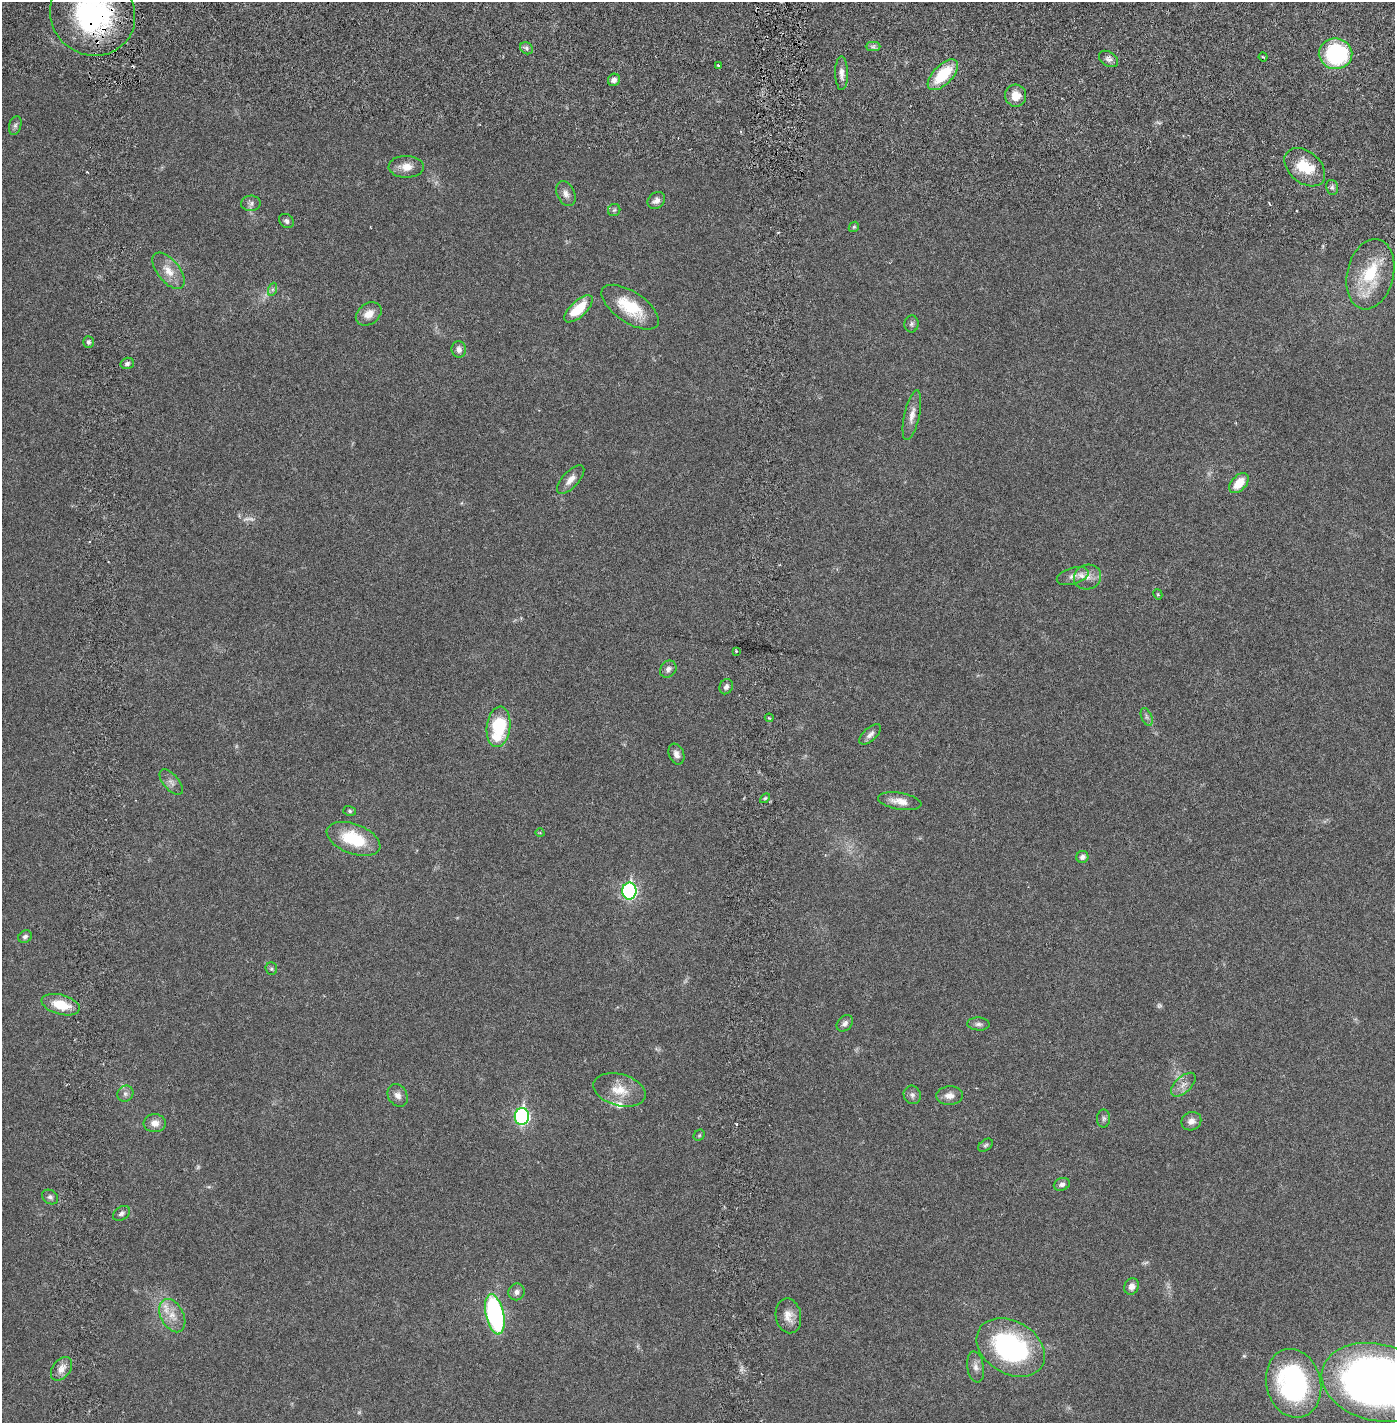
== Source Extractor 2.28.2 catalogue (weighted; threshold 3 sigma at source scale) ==
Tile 7 of 4 x 4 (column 3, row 2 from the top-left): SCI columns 2888-4280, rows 2930-4350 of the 5884 x 5856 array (HDU 1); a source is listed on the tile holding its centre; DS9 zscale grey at full resolution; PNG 1397 x 1425 px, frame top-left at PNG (2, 2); each listed source drawn as its Kron ellipse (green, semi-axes under 4 px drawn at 4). Shown black and unused: <1% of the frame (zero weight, under 2 of 6 exposures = <1% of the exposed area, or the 3 px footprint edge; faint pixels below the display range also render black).
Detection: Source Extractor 2.28.2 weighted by HDU 2 'WHT'; one run over the whole footprint, this tile lists its part. Background 0.0212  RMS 0.0033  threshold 0.0135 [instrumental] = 3 sigma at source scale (4.09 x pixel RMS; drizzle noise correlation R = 1.36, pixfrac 0.8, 0.05/0.05 arcsec/px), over >= 5 px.
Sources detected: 95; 7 too faint to see at this stretch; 1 inside a brighter object's white glare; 1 cosmic-ray / hot-pixel residue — neither listed nor drawn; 3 inside a brighter listed object's ellipse — not listed separately; the other 83 listed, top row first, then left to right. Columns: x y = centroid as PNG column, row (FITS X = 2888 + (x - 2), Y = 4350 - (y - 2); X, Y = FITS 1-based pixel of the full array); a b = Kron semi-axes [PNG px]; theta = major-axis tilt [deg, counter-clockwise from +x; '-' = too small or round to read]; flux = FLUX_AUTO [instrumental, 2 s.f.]
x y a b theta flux
93 14 43 41 -37 37
873 47 7 4 0 0.54
526 48 7 5 -37 0.49
1336 54 17 15 -7 21
1263 57 4 3 - 0.23
1108 59 10 7 -33 0.86
718 65 3 2 - 0.24
842 73 17 6 -89 1.4
943 75 19 9 46 8.4
614 80 6 6 - 0.9
1016 96 11 10 - 2.8
15 125 10 6 73 0.61
406 167 18 11 -1 2.2
1305 167 23 15 -40 5.3
1332 187 7 6 - 0.52
566 194 13 8 -65 1.1
656 200 9 7 41 1
251 203 9 7 2 0.72
614 210 6 6 - 0.39
286 221 8 6 -39 0.56
854 227 6 4 44 0.28
168 271 21 11 -51 2.9
1370 274 36 23 76 10
273 289 7 4 71 0.4
630 307 33 15 -34 8
578 309 18 8 42 5.8
369 314 14 10 35 2.1
911 324 8 7 - 0.53
88 342 6 5 - 0.54
459 349 8 7 - 0.96
127 363 7 5 16 0.48
912 415 25 7 77 1.9
571 479 18 8 48 1.6
1239 483 12 7 47 3.7
1073 576 16 8 16 1.2
1088 577 14 12 22 1.8
1158 594 5 4 - 0.22
736 651 3 2 - 0.18
668 669 9 7 50 0.8
726 687 8 6 64 0.69
1147 717 9 5 -67 0.55
769 718 4 3 - 0.24
499 727 20 11 83 12
870 734 13 6 43 0.95
676 754 11 7 -68 0.98
171 782 15 7 -50 1.1
765 798 6 3 44 0.25
900 801 22 8 -9 2.1
350 811 6 5 - 0.33
540 833 4 3 - 0.17
354 839 28 15 -21 9.4
1082 857 6 6 - 0.87
629 891 8 7 - 34
25 937 7 6 - 0.54
271 969 6 5 - 0.35
61 1005 19 10 -15 5
845 1023 9 7 45 0.77
978 1024 11 6 -3 0.69
1183 1085 15 8 43 1.4
619 1090 27 16 -15 4.2
125 1094 8 7 - 0.73
398 1095 12 9 -59 1.2
912 1095 9 8 - 0.75
949 1096 13 9 4 1.6
522 1116 8 7 - 36
1103 1118 9 6 90 0.56
1191 1121 10 9 - 1.3
155 1123 11 9 -1 1.5
699 1135 6 5 - 0.28
985 1145 8 5 39 0.41
1062 1184 8 6 19 0.77
50 1197 8 7 - 0.6
121 1213 9 6 35 0.61
1131 1286 8 7 - 1.2
517 1292 8 8 - 0.83
495 1314 20 9 -78 34
172 1316 18 11 -62 2.7
788 1316 17 12 -80 2.2
1011 1347 36 26 -30 34
976 1367 15 8 -80 1.3
61 1369 13 9 53 1.7
1376 1382 55 38 -14 150
1293 1383 35 27 -75 36
Overlapping masked pixels (flux is a lower limit): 1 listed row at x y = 93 14
Isophote crosses this tile's border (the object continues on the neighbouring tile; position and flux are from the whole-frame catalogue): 2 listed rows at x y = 93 14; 1376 1382